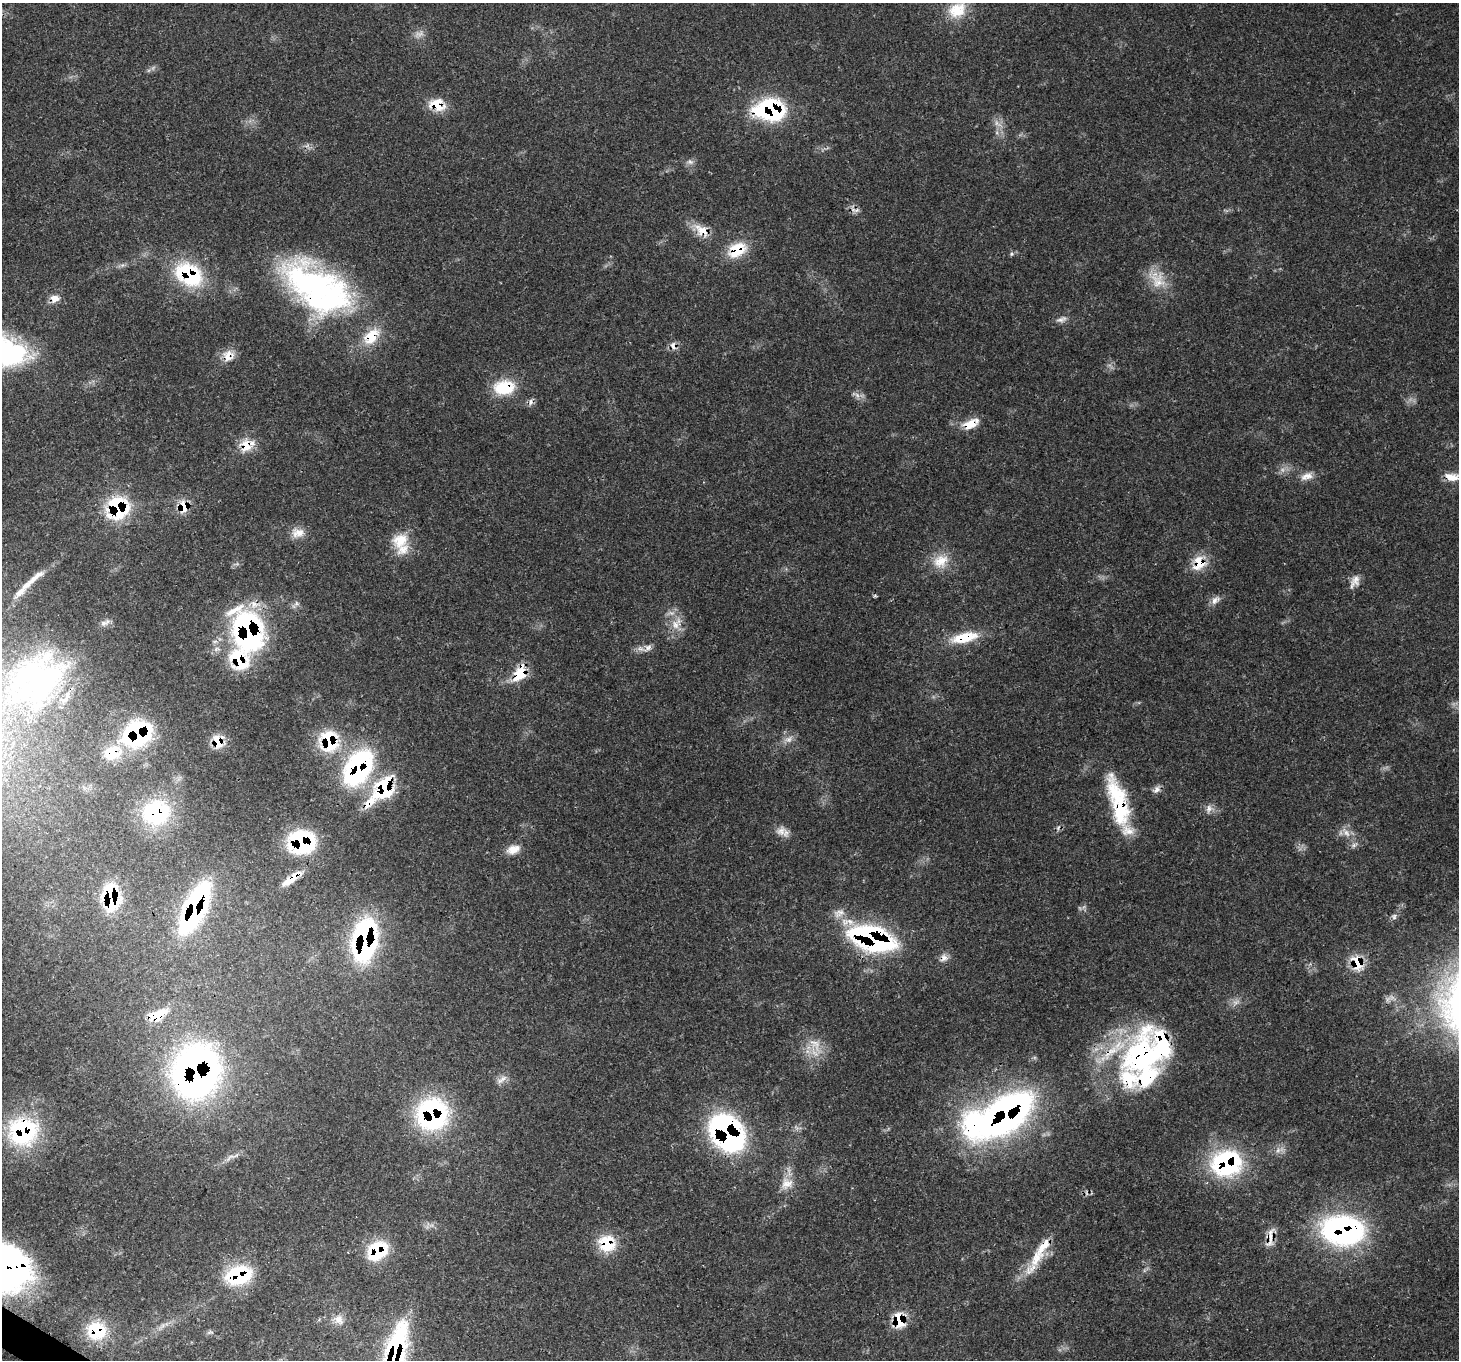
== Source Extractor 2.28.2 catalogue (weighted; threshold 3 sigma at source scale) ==
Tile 7 of 4 x 4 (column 3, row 2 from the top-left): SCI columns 2989-4445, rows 3063-4420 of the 5971 x 6062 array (HDU 1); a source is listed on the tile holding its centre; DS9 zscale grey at full resolution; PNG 1461 x 1362 px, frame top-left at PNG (2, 3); no overlay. Shown black and unused: <1% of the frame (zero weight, under 3 of 4 exposures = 7% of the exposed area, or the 3 px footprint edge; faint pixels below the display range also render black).
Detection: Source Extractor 2.28.2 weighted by HDU 2 'WHT'; one run over the whole footprint, this tile lists its part. Background 0.0597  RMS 0.0031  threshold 0.0139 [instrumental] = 3 sigma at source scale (4.5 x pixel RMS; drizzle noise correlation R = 1.50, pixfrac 1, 0.0396/0.0396 arcsec/px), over >= 5 px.
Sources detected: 114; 4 too faint to see at this stretch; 2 inside a brighter object's white glare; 4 cosmic-ray / hot-pixel residue — not listed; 15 inside a brighter listed object's ellipse — not listed separately; the other 89 listed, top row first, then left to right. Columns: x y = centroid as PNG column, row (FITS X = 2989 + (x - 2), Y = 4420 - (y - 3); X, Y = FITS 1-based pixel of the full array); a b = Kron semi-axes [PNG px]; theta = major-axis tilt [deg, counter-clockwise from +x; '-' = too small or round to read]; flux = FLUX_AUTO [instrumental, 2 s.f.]
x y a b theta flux
957 10 26 19 30 9.5
437 104 21 15 -11 6.9
770 110 35 24 -1 34
997 123 13 6 -46 1.9
690 162 10 7 -23 1.3
855 209 15 8 -25 1.7
701 230 23 13 -35 5.6
737 250 25 17 30 10
1011 254 5 5 - 0.54
189 274 36 25 -34 28
1157 279 31 18 -52 8.1
317 288 90 47 -33 99
55 298 12 9 12 2.8
1061 319 16 7 17 1.8
673 346 13 7 -78 1.8
13 351 40 28 -22 35
228 356 16 15 - 4.3
504 387 27 18 6 12
857 395 8 6 -45 1.3
970 424 19 11 20 5.6
247 445 20 16 29 6.2
1307 476 18 10 17 3
1452 477 22 10 3 4.9
183 506 12 11 - 7.1
118 508 15 14 - 42
298 533 18 13 3 3.7
400 540 22 18 27 7.9
941 561 23 18 28 7.2
1199 563 20 16 60 7.4
1356 580 18 11 86 2.7
27 585 38 8 34 4.2
875 596 6 3 18 0.43
1215 600 15 9 42 2.1
675 625 14 14 - 4.5
248 631 38 25 -71 85
964 637 34 12 12 11
648 648 12 10 42 2
520 674 20 12 55 9.3
40 680 89 72 47 96
137 734 25 20 32 53
789 739 13 9 27 2.3
218 741 16 13 -81 6.1
329 741 22 20 -87 21
112 753 24 18 21 9.6
358 768 42 26 61 55
384 787 27 19 57 25
1157 789 11 8 63 1.6
1209 808 11 9 73 1.9
1120 809 48 22 -88 21
156 812 33 29 14 28
781 831 15 11 20 2.8
301 842 25 22 -2 36
1353 845 8 6 44 1.1
513 849 18 11 19 3.7
292 878 29 8 38 6.1
111 897 24 15 -85 26
195 908 45 17 65 77
839 913 18 11 26 2.9
1394 916 8 7 - 0.98
872 938 34 16 -18 100
365 940 39 21 82 71
944 958 12 9 75 2
1357 962 14 10 -71 11
1236 1002 12 8 19 1.9
158 1015 26 12 26 9
815 1045 30 13 -61 6.4
1142 1057 67 43 86 66
196 1071 41 35 75 180
501 1080 19 7 36 2
432 1114 29 28 - 55
1006 1114 48 24 39 180
23 1131 34 32 8 36
727 1133 33 24 -53 92
1278 1150 10 8 57 1.9
230 1157 18 7 28 2.2
1226 1163 34 30 11 43
786 1183 19 16 50 5.2
1343 1230 45 30 -5 73
1270 1237 29 10 85 4.4
607 1243 21 20 - 11
377 1251 24 18 42 17
1036 1258 29 14 64 9.4
3 1268 52 42 -16 130
238 1275 28 18 15 24
338 1320 15 11 -62 2.8
899 1320 16 11 85 11
96 1331 26 24 -9 15
210 1332 10 4 17 0.67
394 1356 67 19 75 65
Overlapping masked pixels (flux is a lower limit): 54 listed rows (the first 20) at x y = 437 104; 770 110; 855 209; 701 230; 737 250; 189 274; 317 288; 55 298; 673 346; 228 356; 504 387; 970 424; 247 445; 1452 477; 183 506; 118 508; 1199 563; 248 631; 964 637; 520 674
Isophote crosses this tile's border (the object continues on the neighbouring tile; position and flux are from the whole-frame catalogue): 5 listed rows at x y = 13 351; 1452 477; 40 680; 3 1268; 394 1356